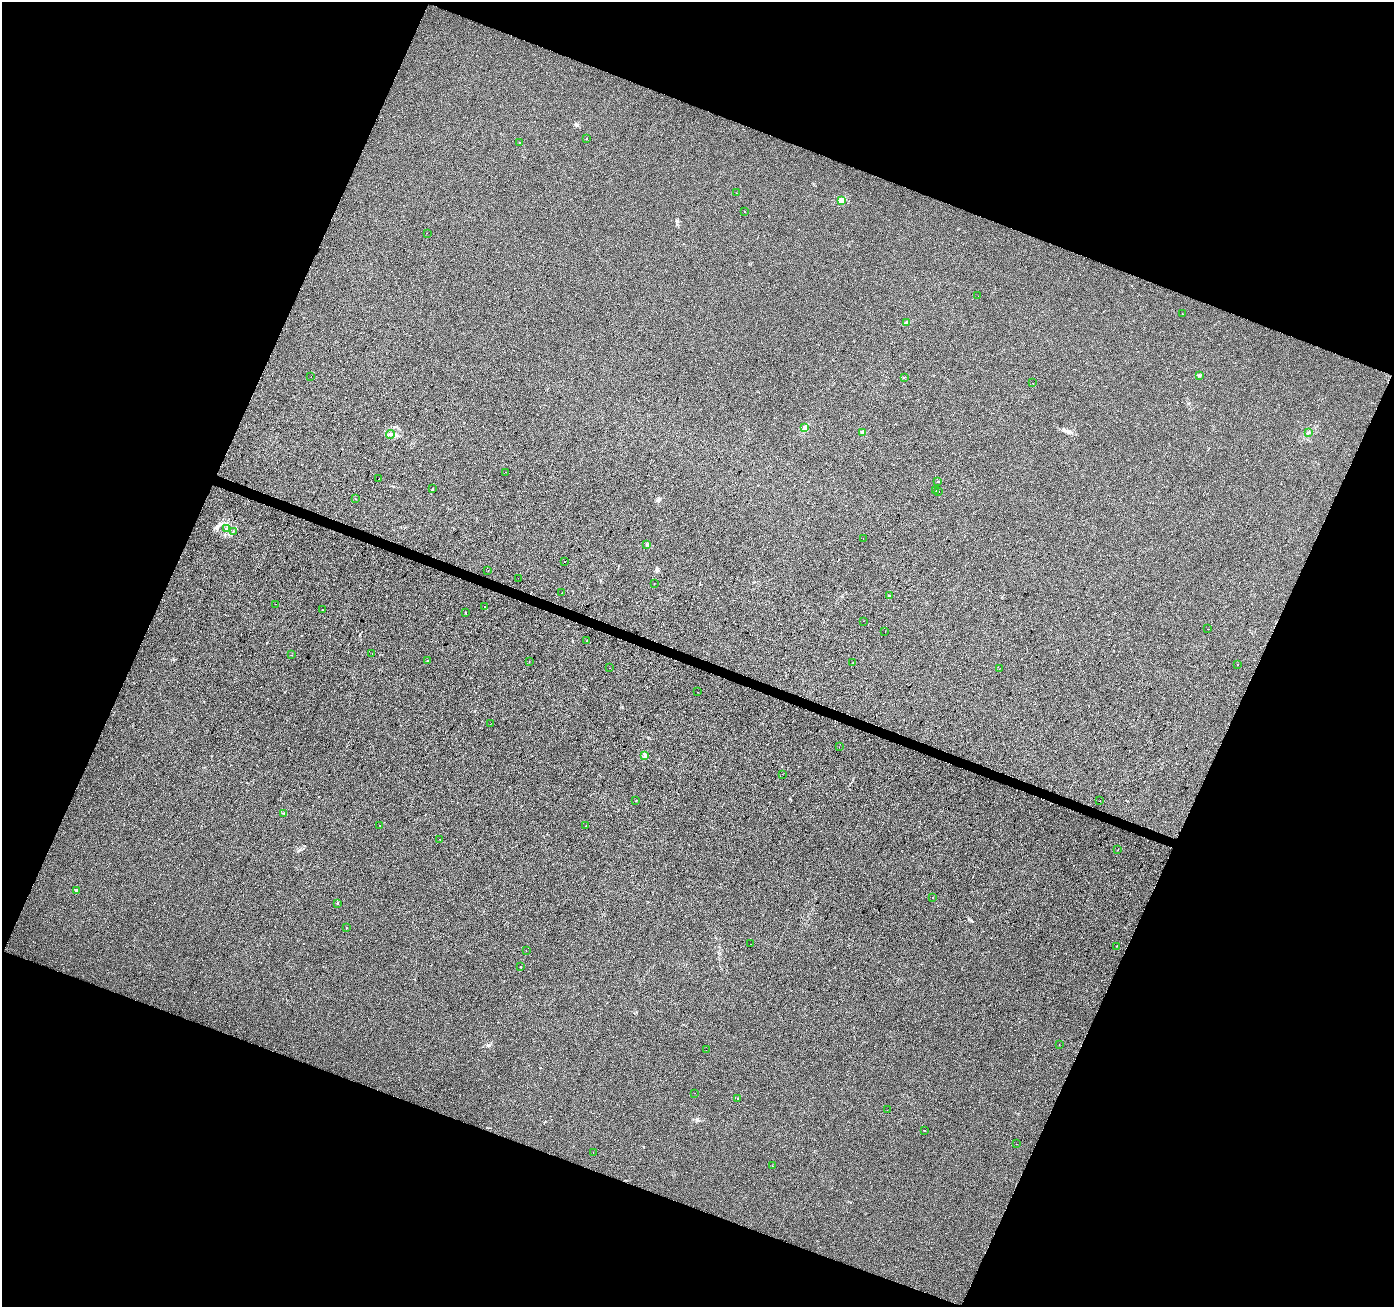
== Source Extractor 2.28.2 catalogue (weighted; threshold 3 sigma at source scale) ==
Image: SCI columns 7-5571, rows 275-5493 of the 5571 x 5702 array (HDU 1 of 3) = the unmasked area's bounding box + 8 px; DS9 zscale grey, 4 x 4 block average (1 PNG px = mean of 4 x 4 image px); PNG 1396 x 1309 px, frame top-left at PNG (2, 2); each listed source drawn as its Kron ellipse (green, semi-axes under 4 px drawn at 4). Shown black and unused: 42% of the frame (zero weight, under 2 of 3 exposures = <1% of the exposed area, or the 3 px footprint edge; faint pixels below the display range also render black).
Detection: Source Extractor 2.28.2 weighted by HDU 2 'WHT'. Background 0.00856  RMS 0.0081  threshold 0.0365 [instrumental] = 3 sigma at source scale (4.5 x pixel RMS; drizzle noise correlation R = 1.50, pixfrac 1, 0.0396/0.0396 arcsec/px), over >= 5 px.
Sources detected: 84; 4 cosmic-ray / hot-pixel residue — neither listed nor drawn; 1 inside a brighter listed object's ellipse — not listed separately; the other 79 listed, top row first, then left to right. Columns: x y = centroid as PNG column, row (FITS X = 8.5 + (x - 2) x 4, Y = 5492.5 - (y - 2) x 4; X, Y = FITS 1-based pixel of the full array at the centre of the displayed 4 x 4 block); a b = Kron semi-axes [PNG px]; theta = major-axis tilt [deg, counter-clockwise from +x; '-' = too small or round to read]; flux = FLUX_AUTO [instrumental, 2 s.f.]
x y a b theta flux
586 139 2 2 - 1.1
520 143 2 2 - 1.6
736 193 2 2 - 0.83
841 201 2 2 - 160
744 212 2 2 - 1.5
427 233 2 2 - 0.7
978 296 2 2 - 2.7
1182 314 2 2 - 2
907 322 2 2 - 3.7
1199 375 2 2 - 15
311 377 2 2 - 11
904 377 2 2 - 1.9
1032 383 2 2 - 1.1
805 427 4 2 - 7.3
862 433 2 2 - 67
1308 433 2 2 - 6.2
391 434 4 2 - 4.8
506 472 2 2 - 0.83
379 479 2 2 - 2
938 481 2 2 - 8
432 489 2 2 - 3.1
936 491 2 2 - 2.9
939 491 2 2 - 4.7
355 499 2 2 - 2.9
226 529 4 2 - 5.8
233 531 2 2 - 2.5
863 538 2 2 - 1.5
646 544 3 2 - 4.3
565 561 2 2 - 18
488 570 2 2 - 0.55
518 578 2 2 - 4.4
654 583 2 2 - 0.76
562 592 2 2 - 1.1
889 596 2 2 - 2.1
276 604 2 2 - 0.81
484 607 2 2 - 31
322 610 2 2 - 2.3
465 612 2 2 - 4.1
863 621 2 2 - 2.7
1208 629 2 2 - 2.1
885 632 2 2 - 1.2
587 641 2 2 - 3.8
372 654 2 2 - 1.1
291 655 2 2 - 1.4
428 660 2 2 - 4.4
529 662 2 2 - 1.8
853 663 2 2 - 2.5
1238 664 2 2 - 1.5
609 668 2 2 - 0.74
1000 668 2 2 - 2.4
698 692 2 2 - 8.7
490 724 2 2 - 2.4
839 747 2 2 - 1.6
645 755 4 3 - 12
782 774 2 2 - 6.5
636 801 2 2 - 1.7
1100 801 2 2 - 1.9
283 813 2 2 - 1.5
380 825 2 2 - 1.5
586 826 2 2 - 2.6
440 840 2 2 - 1
1118 849 2 2 - 1.5
76 890 2 2 - 22
932 898 2 2 - 9.3
337 903 2 2 - 2.2
346 928 2 2 - 6.3
750 944 2 2 - 3.2
1116 946 2 2 - 1.9
526 951 2 2 - 2.8
520 967 2 2 - 2.2
1059 1044 2 2 - 1.9
706 1050 2 2 - 0.99
695 1093 2 2 - 0.69
738 1098 2 2 - 2.2
887 1110 2 2 - 0.83
925 1131 2 2 - 1.9
1017 1144 2 2 - 1.5
593 1152 2 2 - 0.8
772 1166 2 2 - 1.4
Diffuse or blended objects may show on this block-average render without a row.